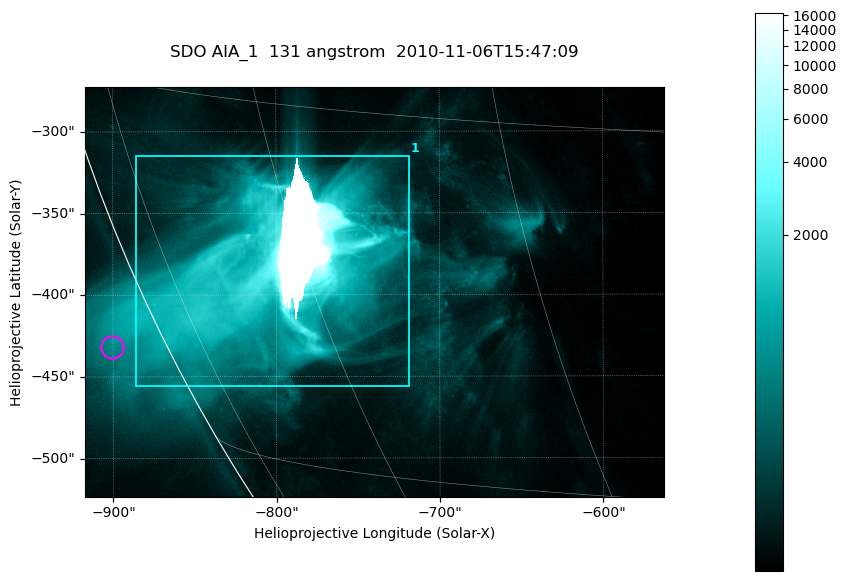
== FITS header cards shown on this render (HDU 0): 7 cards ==
TELESCOP= 'SDO     '           /
INSTRUME= 'AIA_1   '           /
WAVELNTH=                  131 /
WAVEUNIT= 'angstrom'           /
DATE-OBS= '2010-11-06T15:47:09.62' /
CTYPE1  = 'HPLN-TAN'           /
CTYPE2  = 'HPLT-TAN'           /

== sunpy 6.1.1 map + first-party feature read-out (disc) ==
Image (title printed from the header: SDO AIA_1  131 angstrom  2010-11-06T15:47:09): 590 x 417 px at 0.601 arcsec/px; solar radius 968 arcsec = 1612 px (partial field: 2.7% of the solar disc is inside the frame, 89% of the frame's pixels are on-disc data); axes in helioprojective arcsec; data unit not stated in the header (colour bar unlabelled)
Pointing: header CRPIX1/2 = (2045.07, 2040.72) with CRVAL1/2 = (0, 0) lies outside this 590 x 417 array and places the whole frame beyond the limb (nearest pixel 1.35 R_sun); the SolarSoft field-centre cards XCEN/YCEN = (-739.7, -398.4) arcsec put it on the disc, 767 arcsec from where CRPIX/CRVAL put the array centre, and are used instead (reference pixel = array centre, CRVAL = XCEN/YCEN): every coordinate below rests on XCEN/YCEN
Orientation: roll -0.139 deg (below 1 deg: not rotated)
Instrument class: DISC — disc imager (sunpy class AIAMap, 131 A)
Bright regions (active regions / flare kernels): reference = the on-disc median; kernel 5 px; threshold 5 sigma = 415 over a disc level ~75.7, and >= 1.15x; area >= 246 px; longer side >= 5 px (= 3 arcsec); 1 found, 1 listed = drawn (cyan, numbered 1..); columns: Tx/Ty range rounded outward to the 2 arcsec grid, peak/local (2 s.f.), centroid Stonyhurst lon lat
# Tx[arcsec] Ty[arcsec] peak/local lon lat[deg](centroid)
1 -886..-718 -456..-314 216 -63 -22
Off-limb structures (1.02-1.3 R_sun): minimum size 123 px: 2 found; the strongest spans PA ~115..120 deg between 1.02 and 1.07 R_sun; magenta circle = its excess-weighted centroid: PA ~115 deg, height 1.03 R_sun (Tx ~-900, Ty ~-432 arcsec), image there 2.2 x the reference